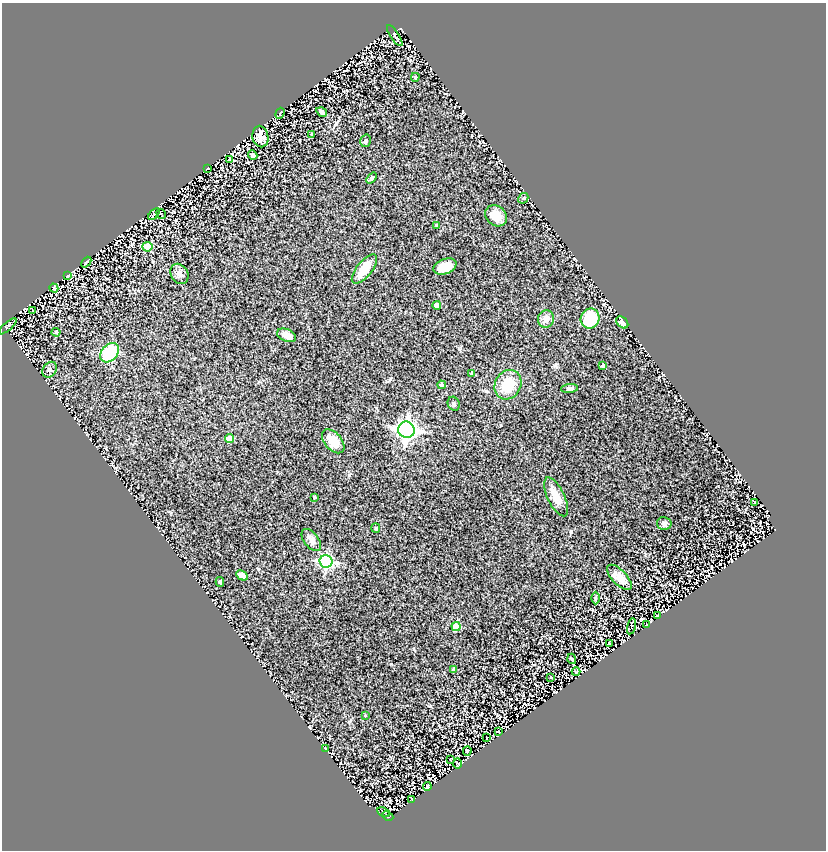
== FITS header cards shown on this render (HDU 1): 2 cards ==
NAXIS1  =                  824
NAXIS2  =                  848

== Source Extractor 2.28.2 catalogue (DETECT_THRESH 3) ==
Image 824 x 848 px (HDU 1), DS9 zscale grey, 1 PNG px = 1 image px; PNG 828 x 852 px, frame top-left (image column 1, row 848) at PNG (2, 3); each listed source drawn as its Kron ellipse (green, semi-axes under 4 px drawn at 4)
Background 1.09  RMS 0.1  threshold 0.3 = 3 sigma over >= 5 px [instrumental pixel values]
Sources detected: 73; all 73 listed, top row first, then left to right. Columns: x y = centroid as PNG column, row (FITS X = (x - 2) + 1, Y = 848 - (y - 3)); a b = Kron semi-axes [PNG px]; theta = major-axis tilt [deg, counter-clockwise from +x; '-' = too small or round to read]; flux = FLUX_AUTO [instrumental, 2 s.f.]
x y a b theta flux
395 36 12 3 -56 12
415 77 4 4 - 11
322 112 6 4 -32 13
280 113 5 3 - 6.6
312 134 3 2 - 6.6
260 137 11 8 -79 62
366 141 6 5 - 12
253 155 5 3 - 19
229 160 4 2 - 7.4
208 168 3 2 - 4.9
372 178 6 4 51 12
523 198 5 4 - 10
154 214 7 2 47 4.7
161 214 5 2 - 4.8
496 216 11 9 -42 80
436 225 4 3 - 6.2
147 247 5 5 - 180
86 262 6 3 49 6.8
445 267 12 7 21 94
364 269 18 7 51 130
179 274 11 8 -60 37
68 276 4 2 - 6.8
54 288 5 3 - 7.9
437 305 4 4 - 58
32 310 3 2 - 3.4
546 319 8 8 - 46
590 319 10 9 - 210
622 322 7 5 -44 32
8 326 11 3 41 9.7
56 332 4 4 - 6.7
286 335 10 6 -24 54
109 353 11 8 48 330
603 366 4 3 - 10
49 370 8 6 53 17
472 374 4 4 - 15
442 385 4 4 - 15
508 385 15 13 60 180
569 388 8 4 7 18
454 404 7 5 -66 15
406 430 8 8 - 3300
229 439 4 4 - 110
333 441 14 8 -50 110
315 497 4 3 - 6.8
556 497 21 8 -64 88
754 502 4 2 - 3.4
664 523 7 6 - 20
376 528 5 4 - 7.8
311 540 13 7 -52 32
326 561 6 6 - 1000
242 575 6 4 -27 59
619 577 16 7 -46 75
220 582 5 3 - 11
595 598 6 4 -89 9.3
657 616 4 3 - 8.6
646 625 2 2 - 4
456 626 4 4 - 220
631 626 8 3 76 6.8
609 644 4 3 - 8.1
572 659 5 3 - 5.9
453 670 4 3 - 12
576 672 4 4 - 5.4
551 678 3 2 - 4.1
365 715 3 3 - 5.6
498 732 3 2 - 6.1
487 738 3 2 - 4.1
325 748 3 2 - 4.2
467 751 5 3 - 9.3
451 759 3 2 - 3.9
458 763 5 3 - 5.5
427 787 4 4 - 8.4
411 799 3 2 - 4.7
383 812 7 3 -27 8.8
388 816 6 3 -27 6.2